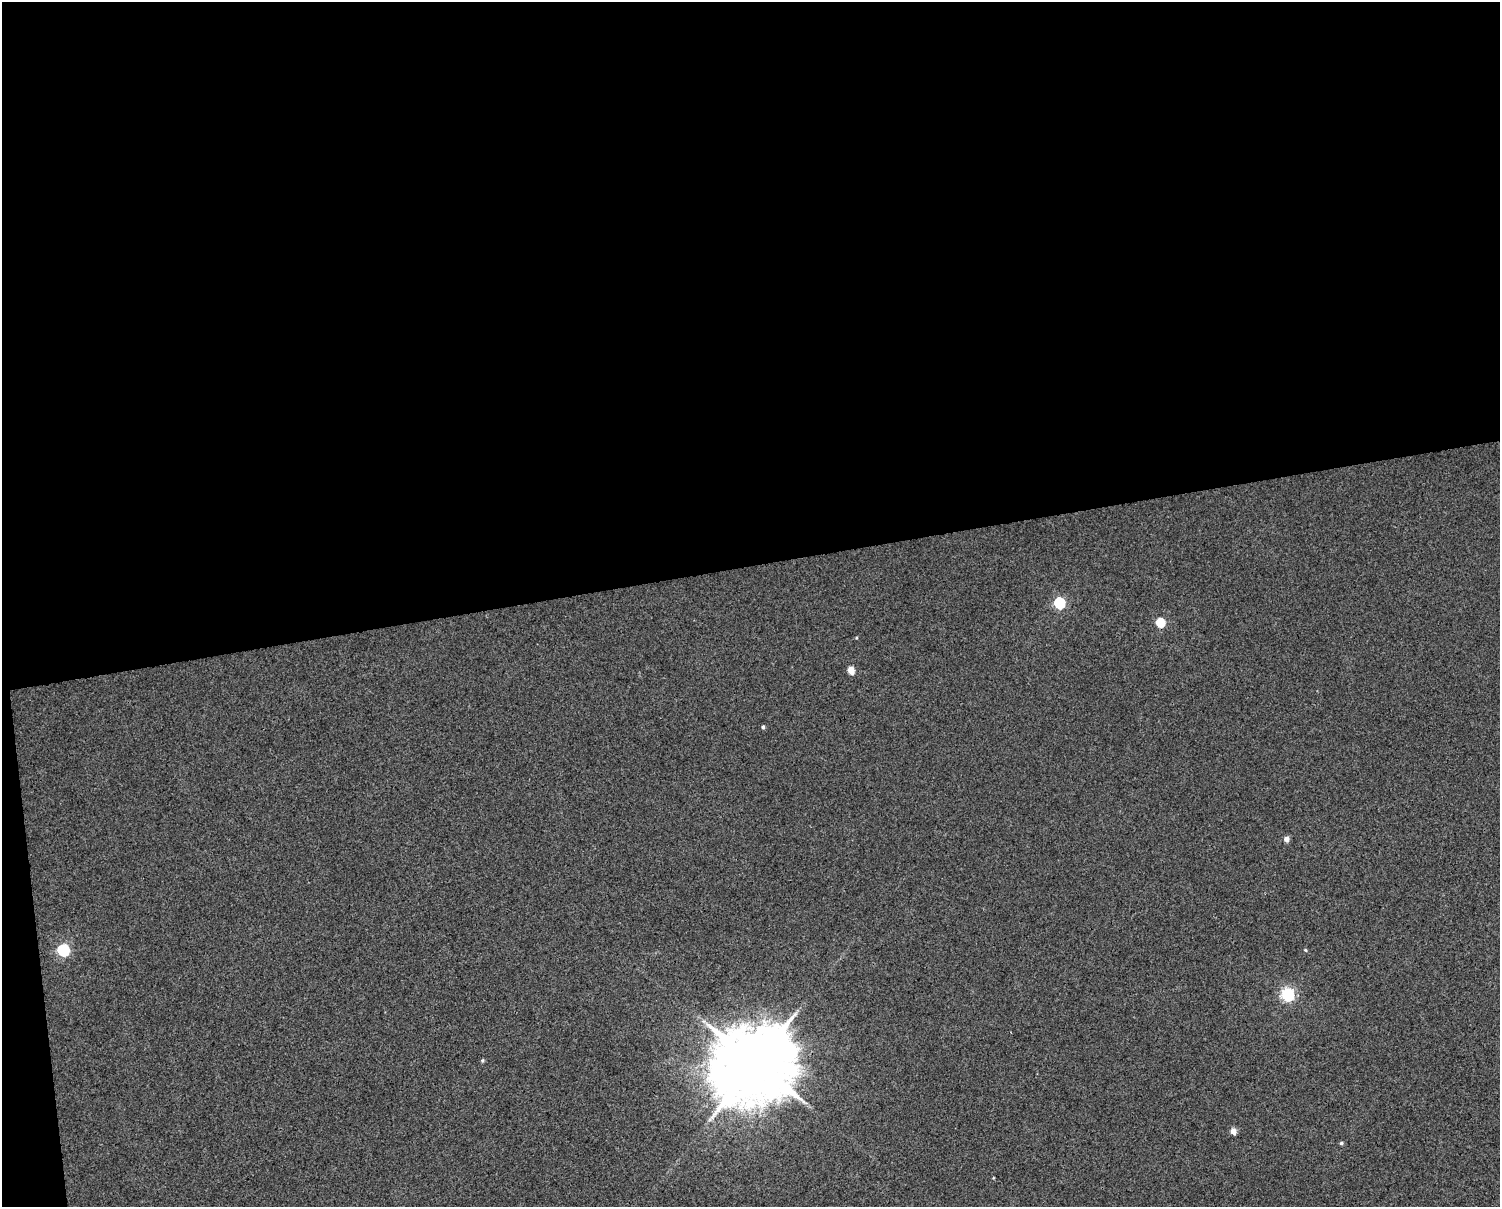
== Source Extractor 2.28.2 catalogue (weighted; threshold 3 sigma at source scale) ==
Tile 1 of 3 x 4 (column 1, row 1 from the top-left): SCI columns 26-1523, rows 3615-4819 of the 4589 x 4819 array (HDU 1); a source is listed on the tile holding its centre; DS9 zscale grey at full resolution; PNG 1502 x 1209 px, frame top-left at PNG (2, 2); no overlay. Shown black and unused: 48% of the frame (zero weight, under 3 of 4 exposures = <1% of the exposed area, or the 3 px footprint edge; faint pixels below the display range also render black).
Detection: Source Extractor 2.28.2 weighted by HDU 2 'WHT'; one run over the whole footprint, this tile lists its part. Background 0.00531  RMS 0.0044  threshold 0.0198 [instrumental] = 3 sigma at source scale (4.5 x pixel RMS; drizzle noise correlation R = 1.50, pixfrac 1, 0.0396/0.0396 arcsec/px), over >= 5 px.
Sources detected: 12; all 12 listed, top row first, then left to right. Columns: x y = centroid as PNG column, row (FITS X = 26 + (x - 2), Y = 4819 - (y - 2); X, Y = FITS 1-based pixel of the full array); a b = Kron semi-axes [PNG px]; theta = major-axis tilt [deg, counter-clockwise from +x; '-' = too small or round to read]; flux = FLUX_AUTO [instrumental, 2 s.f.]
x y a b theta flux
1059 603 6 5 - 43
1160 622 5 5 - 18
851 670 5 4 - 7.6
763 727 4 4 - 0.8
1286 839 4 4 - 3.6
63 950 6 6 - 54
1305 950 5 4 - 0.46
1288 995 6 6 - 71
482 1060 5 4 - 0.62
755 1063 22 20 40 5300
1233 1131 5 4 - 4.9
1341 1143 5 4 - 0.78